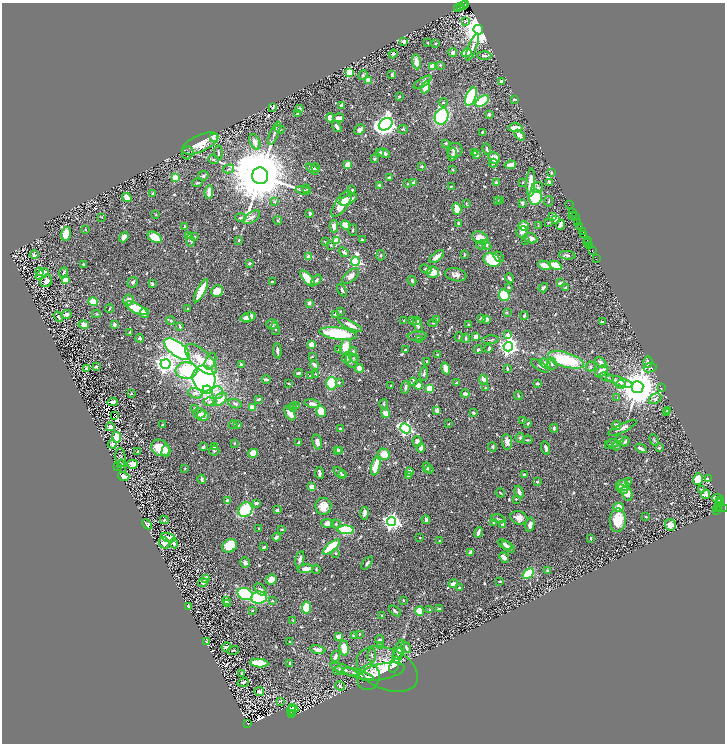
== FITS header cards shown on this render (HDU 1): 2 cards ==
NAXIS1  =                 1446
NAXIS2  =                 1483

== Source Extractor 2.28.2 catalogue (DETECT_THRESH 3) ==
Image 1446 x 1483 px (HDU 1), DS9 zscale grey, zoomed out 1/2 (1 PNG px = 2 x 2 image px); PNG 727 x 746 px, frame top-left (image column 2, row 1482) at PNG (2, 3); each listed source drawn as its Kron ellipse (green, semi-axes under 4 px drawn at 4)
Background 0.628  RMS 0.014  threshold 0.0408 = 3 sigma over >= 5 px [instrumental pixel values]
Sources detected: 840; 57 cannot appear on this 1/2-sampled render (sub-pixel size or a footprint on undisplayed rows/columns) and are neither listed nor drawn; of the other 783, the 500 brightest by FLUX_AUTO listed and drawn (283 fainter detections omitted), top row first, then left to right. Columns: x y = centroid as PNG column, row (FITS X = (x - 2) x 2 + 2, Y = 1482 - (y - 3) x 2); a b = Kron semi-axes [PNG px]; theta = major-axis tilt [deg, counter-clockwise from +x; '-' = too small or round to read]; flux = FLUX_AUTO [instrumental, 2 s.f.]
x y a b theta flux
465 4 4 2 - 210
463 5 3 2 - 140
460 7 3 2 - 54
457 8 3 1 - 26
465 21 4 2 - 2.9
478 30 5 4 - 7100
404 42 3 3 - 12
428 43 3 2 - 2.6
436 43 3 3 - 2.4
472 47 14 4 68 13
453 53 4 4 - 11
466 53 5 4 - 53
393 54 4 3 - 3.4
484 55 7 3 -2 6.2
416 62 7 4 -80 20
440 65 4 3 - 3.3
432 67 4 3 - 44
349 72 3 3 - 110
363 75 5 4 - 4.3
392 75 3 2 - 3.1
368 80 4 3 - 34
501 81 3 2 - 11
423 82 10 4 32 7.4
426 87 6 4 66 38
399 96 2 2 - 3.1
471 97 10 5 69 260
514 99 3 2 - 4.1
482 101 7 4 35 140
443 102 4 3 - 2.5
342 105 4 3 - 5
273 107 4 2 - 4.8
299 109 3 3 - 7.9
297 114 3 3 - 3.5
489 114 3 3 - 4.3
442 116 8 6 64 340
330 118 5 4 - 18
338 118 5 4 - 18
386 124 7 5 34 1600
337 127 6 2 -58 13
515 128 7 3 1 30
280 129 5 3 - 4.6
403 129 5 3 - 3
360 130 6 4 46 15
482 132 2 2 - 3.4
274 133 12 3 69 9.1
519 135 6 3 -46 19
213 137 3 3 - 29
255 142 8 4 -64 19
200 143 19 8 24 55
446 143 3 3 - 2.7
487 149 6 2 -78 5.1
455 150 8 7 - 13
218 152 7 2 -85 5.4
380 152 3 3 - 3.2
188 153 6 5 - 5.4
384 153 6 3 -21 13
474 153 3 2 - 5.5
452 154 7 4 79 5.5
476 155 3 2 - 13
494 158 6 5 - 27
375 159 3 2 - 4.3
213 160 5 3 - 4.1
493 163 4 3 - 6.3
348 165 3 3 - 49
510 165 5 3 - 31
421 166 3 2 - 4.5
315 168 4 3 - 9
229 169 6 3 14 3.6
312 169 7 3 -34 7
453 170 4 3 - 2.4
552 172 3 3 - 3.2
203 176 5 4 - 4.6
260 176 8 8 - 34000
389 177 4 3 - 7.6
175 178 3 3 - 130
414 182 3 3 - 9.4
496 182 2 2 - 15
523 182 3 2 - 2.4
549 182 4 2 - 8.4
197 183 5 3 - 3.6
531 183 14 4 87 63
408 184 3 3 - 2.5
380 185 4 3 - 7.7
451 186 3 2 - 2.7
537 188 6 5 - 7.6
306 189 4 3 - 2.8
303 190 8 3 -10 4.5
352 190 3 3 - 3.2
209 192 7 3 84 31
153 193 4 3 - 3.5
127 197 5 3 - 24
535 197 7 6 - 110
348 200 9 4 27 21
500 200 3 2 - 2.9
497 201 3 3 - 7.8
548 201 5 2 - 2.5
274 202 4 3 - 4.6
466 203 4 3 - 2.4
522 203 4 3 - 6.9
342 204 15 6 55 51
569 205 2 1 - 39
457 209 6 3 -71 62
573 212 3 1 - 60
310 214 4 2 - 5.5
156 215 2 2 - 2.4
553 216 3 3 - 16
573 216 2 1 - 10
102 217 2 2 - 2.3
241 217 5 3 - 4.7
252 217 9 5 35 11
575 217 3 1 - 23
556 219 4 3 - 19
278 220 4 3 - 3.4
549 222 3 2 - 2.9
578 222 3 2 - 120
459 224 2 2 - 27
345 225 5 4 - 24
560 225 5 3 - 11
185 226 3 2 - 2.7
334 226 6 4 -90 18
524 226 5 5 - 27
538 226 3 3 - 2.4
580 227 2 2 - 120
85 230 2 2 - 2.3
353 230 6 3 90 3
582 231 4 2 - 70
522 232 6 5 - 13
66 234 7 4 79 34
584 235 3 2 - 120
188 236 4 3 - 4.1
195 236 2 2 - 3.7
124 237 5 3 - 20
155 237 8 5 -31 48
480 238 8 6 -24 39
531 238 7 5 -20 20
362 239 3 3 - 2.8
190 240 6 3 -82 4
239 240 4 3 - 3
525 240 3 3 - 3.2
587 240 2 1 - 9.2
337 241 4 3 - 110
325 242 4 2 - 3
587 243 2 2 - 90
331 245 4 3 - 2.7
481 245 5 3 - 4.8
486 245 6 4 -44 6.4
590 246 3 1 - 140
592 251 2 1 - 68
344 252 6 3 -39 7.2
34 255 4 3 - 7.5
381 255 5 2 - 2.4
464 255 4 2 - 3
567 255 8 4 -3 6.7
308 256 4 2 - 15
437 256 8 3 38 29
498 257 6 3 -51 4.8
596 259 2 1 - 19
492 260 9 6 -24 160
355 261 5 4 - 430
249 263 3 2 - 5
83 264 2 2 - 3
544 265 6 3 -27 30
555 265 6 4 -28 59
426 269 6 3 -23 4.8
40 271 3 2 - 4
433 272 6 6 - 32
63 273 6 3 66 4.8
42 274 7 3 38 24
456 275 11 6 -12 15
351 276 10 5 41 15
307 278 10 4 -48 65
509 278 5 2 - 8.2
65 280 4 3 - 53
316 280 6 3 51 7.3
412 280 5 3 - 5.1
46 281 6 5 - 14
272 281 2 2 - 2.4
133 282 5 5 - 5.4
561 283 4 2 - 12
152 284 3 2 - 3.1
509 287 4 3 - 3.6
543 288 5 3 - 8.3
566 288 3 2 - 10
342 290 7 3 -61 5.7
201 291 13 3 63 94
217 291 6 5 - 46
504 295 6 5 - 130
128 300 5 5 - 15
93 302 5 3 - 66
309 303 3 3 - 14
136 308 12 4 -26 75
109 309 4 2 - 2.9
188 309 3 2 - 2.6
340 311 3 2 - 2.7
144 313 5 4 - 13
507 313 4 3 - 2.7
66 314 5 3 - 10
96 314 4 3 - 2.3
335 314 4 2 - 4.6
524 316 4 3 - 5.1
58 317 6 3 -57 6.5
248 317 8 4 14 28
245 318 5 3 - 12
481 318 2 2 - 14
437 319 3 3 - 2.4
486 319 3 3 - 10
404 320 3 2 - 2.3
171 321 4 3 - 5.3
412 321 3 2 - 2.5
417 321 3 3 - 6.8
602 322 3 2 - 8.7
433 323 4 3 - 3.4
114 324 3 3 - 18
272 324 5 5 - 7.3
84 325 5 3 - 17
350 325 13 3 -26 22
418 325 8 4 -68 10
468 325 3 3 - 2.9
180 326 4 2 - 7.5
275 329 6 2 -78 3.2
130 333 4 2 - 4.1
338 333 19 6 -7 180
508 335 4 3 - 18
417 336 9 4 3 7.8
459 337 4 2 - 2.5
476 337 4 3 - 23
140 338 4 3 - 5.3
466 338 4 3 - 6
420 340 4 3 - 6.5
490 340 8 3 6 3.7
312 345 4 3 - 30
345 347 8 5 75 57
508 347 4 4 - 1300
489 348 4 2 - 7.1
177 349 15 7 -37 1200
478 349 4 3 - 5.1
338 350 4 3 - 3.1
405 350 3 3 - 4.5
277 351 7 3 -85 12
353 352 4 3 - 5.1
438 355 3 2 - 4
312 357 3 2 - 2.5
347 358 6 4 73 9
354 358 5 3 - 3.3
201 359 20 9 -44 60
566 360 18 7 -17 150
210 361 9 5 66 18
352 361 7 6 - 8.1
427 361 2 2 - 6.2
601 362 6 3 -40 12
648 362 6 4 -88 9.1
166 364 5 4 - 1500
241 364 3 2 - 5.7
545 364 6 4 -39 19
552 364 6 5 - 8.1
315 365 5 3 - 15
540 366 10 3 -34 6.2
591 366 5 5 - 4.8
96 367 3 2 - 5.7
359 368 4 4 - 23
650 368 7 4 11 5.4
86 369 3 3 - 4.8
446 369 6 4 -69 19
507 369 3 2 - 4.4
186 370 11 8 -4 220
602 371 8 5 41 33
299 373 4 2 - 11
316 374 4 3 - 2.4
424 374 7 2 84 6.1
310 376 4 3 - 2.7
606 377 7 2 -16 4.1
204 378 13 11 -71 1200
483 379 5 3 - 17
266 380 4 2 - 8.9
413 381 3 3 - 2.4
620 381 14 4 -18 18
339 382 4 3 - 4
457 382 3 2 - 4.3
289 383 3 2 - 2.3
332 383 6 5 - 95
537 384 3 2 - 7.8
621 384 5 4 - 5.8
418 385 4 4 - 20
391 386 3 2 - 3.5
405 387 6 3 83 7
637 387 6 6 - 10000
430 388 4 3 - 43
485 388 3 3 - 2.6
662 388 2 2 - 4
207 390 4 3 - 32
217 392 6 5 - 14
195 393 7 5 -17 12
131 394 4 3 - 2.7
465 394 4 3 - 11
518 396 4 3 - 2.9
617 398 4 3 - 2.8
220 399 8 5 44 46
258 399 4 3 - 4.6
655 399 6 4 28 8.2
113 402 5 3 - 17
210 402 7 4 -1 7
235 404 7 4 -14 7.6
312 404 8 4 -13 13
384 404 5 3 - 3.6
296 406 3 2 - 2.4
292 407 4 4 - 6.9
195 408 3 3 - 3.7
252 408 4 3 - 33
668 410 4 2 - 7.6
321 411 5 4 - 50
437 411 4 3 - 15
666 412 4 3 - 6.9
200 413 6 5 - 14
290 413 8 4 -62 27
386 413 5 4 - 18
473 413 3 2 - 4.7
114 415 2 1 - 3.7
203 416 6 5 - 13
523 421 3 2 - 2.9
528 423 3 3 - 3.5
449 424 2 2 - 2.7
162 425 3 3 - 5.5
233 425 4 3 - 3.5
238 425 3 3 - 5.1
617 426 4 4 - 12
110 427 4 3 - 20
554 428 4 3 - 5.2
622 428 15 4 25 14
341 429 3 3 - 3.1
405 429 6 4 -40 580
117 437 5 4 - 72
520 438 5 4 - 4.3
619 439 4 3 - 3.4
527 440 5 2 - 2.7
654 440 6 3 -68 3.3
317 442 8 4 -78 17
417 442 5 5 - 12
507 442 8 5 -83 17
625 442 5 3 - 6
234 443 2 2 - 2.3
299 443 4 3 - 7.8
613 443 6 3 -2 4.8
112 444 4 3 - 9.5
609 445 2 2 - 2.5
616 446 4 2 - 2.5
203 447 3 2 - 7.3
214 447 3 3 - 3.5
492 447 4 3 - 3.8
160 448 10 8 -30 75
421 448 5 3 - 17
546 448 7 3 -74 8.8
641 448 6 2 -26 12
659 448 3 2 - 3.4
340 450 3 2 - 5.5
138 451 3 2 - 4
166 451 6 4 74 10
214 451 5 5 - 4.6
337 451 4 3 - 11
253 453 5 4 - 44
384 454 6 5 - 42
121 458 9 5 -83 7.1
133 464 5 4 - 23
117 466 3 2 - 3.1
122 466 7 4 -77 4.7
376 466 9 4 76 73
427 467 5 4 - 9.5
185 468 3 3 - 2.3
429 469 3 3 - 4.3
410 471 4 2 - 16
339 472 7 4 -34 7.6
320 473 6 2 -83 8.3
342 475 4 3 - 3.2
409 475 2 2 - 20
524 475 3 3 - 7.9
124 476 6 3 -15 25
202 479 5 2 - 7.3
698 479 6 5 - 48
709 479 4 2 - 36
629 481 3 3 - 2.9
537 482 3 2 - 6.3
623 485 7 5 -13 29
312 487 3 3 - 38
622 489 6 3 -24 9.3
702 490 3 3 - 4.4
519 492 6 3 -70 11
500 493 5 2 - 2.9
627 493 7 5 -72 23
705 494 5 4 - 22
516 499 2 2 - 3.5
718 499 6 3 -20 42
719 500 2 1 - 48
227 501 4 3 - 13
256 503 4 3 - 6.8
720 503 4 2 - 120
323 506 8 8 - 32
618 507 5 4 - 35
719 507 2 1 - 150
721 507 6 2 -24 160
717 508 3 2 - 110
245 510 8 6 51 170
277 510 3 3 - 6.3
716 510 4 2 - 36
364 513 6 3 83 11
646 517 2 2 - 4
519 518 9 6 -20 21
498 519 7 2 -12 2.8
164 520 4 3 - 4.1
426 520 4 3 - 7.6
618 520 12 8 88 58
391 521 4 4 - 1200
327 523 6 4 -4 15
493 523 3 2 - 2.5
147 524 6 4 -44 7.4
336 524 5 4 - 3.6
503 524 4 3 - 4.9
530 525 7 4 76 12
671 525 6 5 - 17
259 528 2 2 - 3.3
282 529 2 2 - 4.5
346 530 8 4 -3 240
478 532 5 2 - 13
276 537 4 3 - 11
168 538 7 3 -18 24
420 538 2 2 - 2.6
591 538 3 2 - 3.6
439 540 4 3 - 2.7
164 543 6 5 - 17
174 544 5 3 - 8.7
505 544 7 4 -32 11
230 546 8 6 35 56
264 547 4 2 - 3.6
331 547 11 4 40 120
508 547 7 4 -38 8
471 552 3 2 - 25
336 553 4 3 - 4.2
504 558 5 3 - 19
300 559 8 3 78 8
245 563 5 4 - 10
367 563 7 3 51 6.6
306 569 8 4 6 27
316 569 4 3 - 2.8
548 571 4 3 - 4.8
528 573 6 4 43 79
206 578 2 2 - 42
271 579 5 5 - 23
500 581 3 2 - 4.6
203 582 5 3 - 8.7
453 584 4 3 - 11
459 588 3 2 - 4.9
261 590 8 4 -47 9.6
245 594 8 5 -22 150
259 597 8 6 6 200
403 600 2 2 - 2.5
226 601 2 2 - 34
272 601 3 3 - 2.4
228 604 3 3 - 8
188 607 3 2 - 6.8
306 608 6 4 86 100
440 609 3 3 - 5
252 610 3 3 - 2.4
430 610 4 3 - 2.5
395 611 7 3 -39 4.2
420 611 4 4 - 41
382 615 3 2 - 3
293 620 3 3 - 2.4
359 634 3 2 - 2.9
338 636 3 3 - 28
354 636 4 3 - 6
380 639 4 3 - 4.5
206 642 3 2 - 5.4
290 642 3 2 - 2.5
380 646 3 2 - 11
226 647 5 3 - 7.5
344 648 8 4 -84 41
406 648 6 3 -55 9.5
233 650 6 2 17 2.4
318 650 8 4 -9 13
399 651 12 5 71 12
398 654 6 4 72 5.3
372 655 7 4 86 5.4
335 656 6 3 70 11
259 663 9 4 -5 86
290 663 3 2 - 5.9
394 665 9 4 72 30
387 669 32 20 -25 79
344 670 15 3 -20 10
338 671 5 4 - 5.8
382 672 23 8 12 32
242 673 3 2 - 4.8
358 674 16 3 -16 16
368 677 13 11 71 37
243 682 6 3 18 8.9
340 686 5 4 - 4.1
259 691 5 3 - 18
281 701 3 2 - 2.9
293 707 4 2 - 4.5
293 710 6 3 17 5.6
293 713 2 1 - 30
292 715 4 2 - 61
248 723 4 2 - 77
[283 fainter detections neither listed nor drawn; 57 sub-pixel or undisplayed-footprint detections neither listed nor drawn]